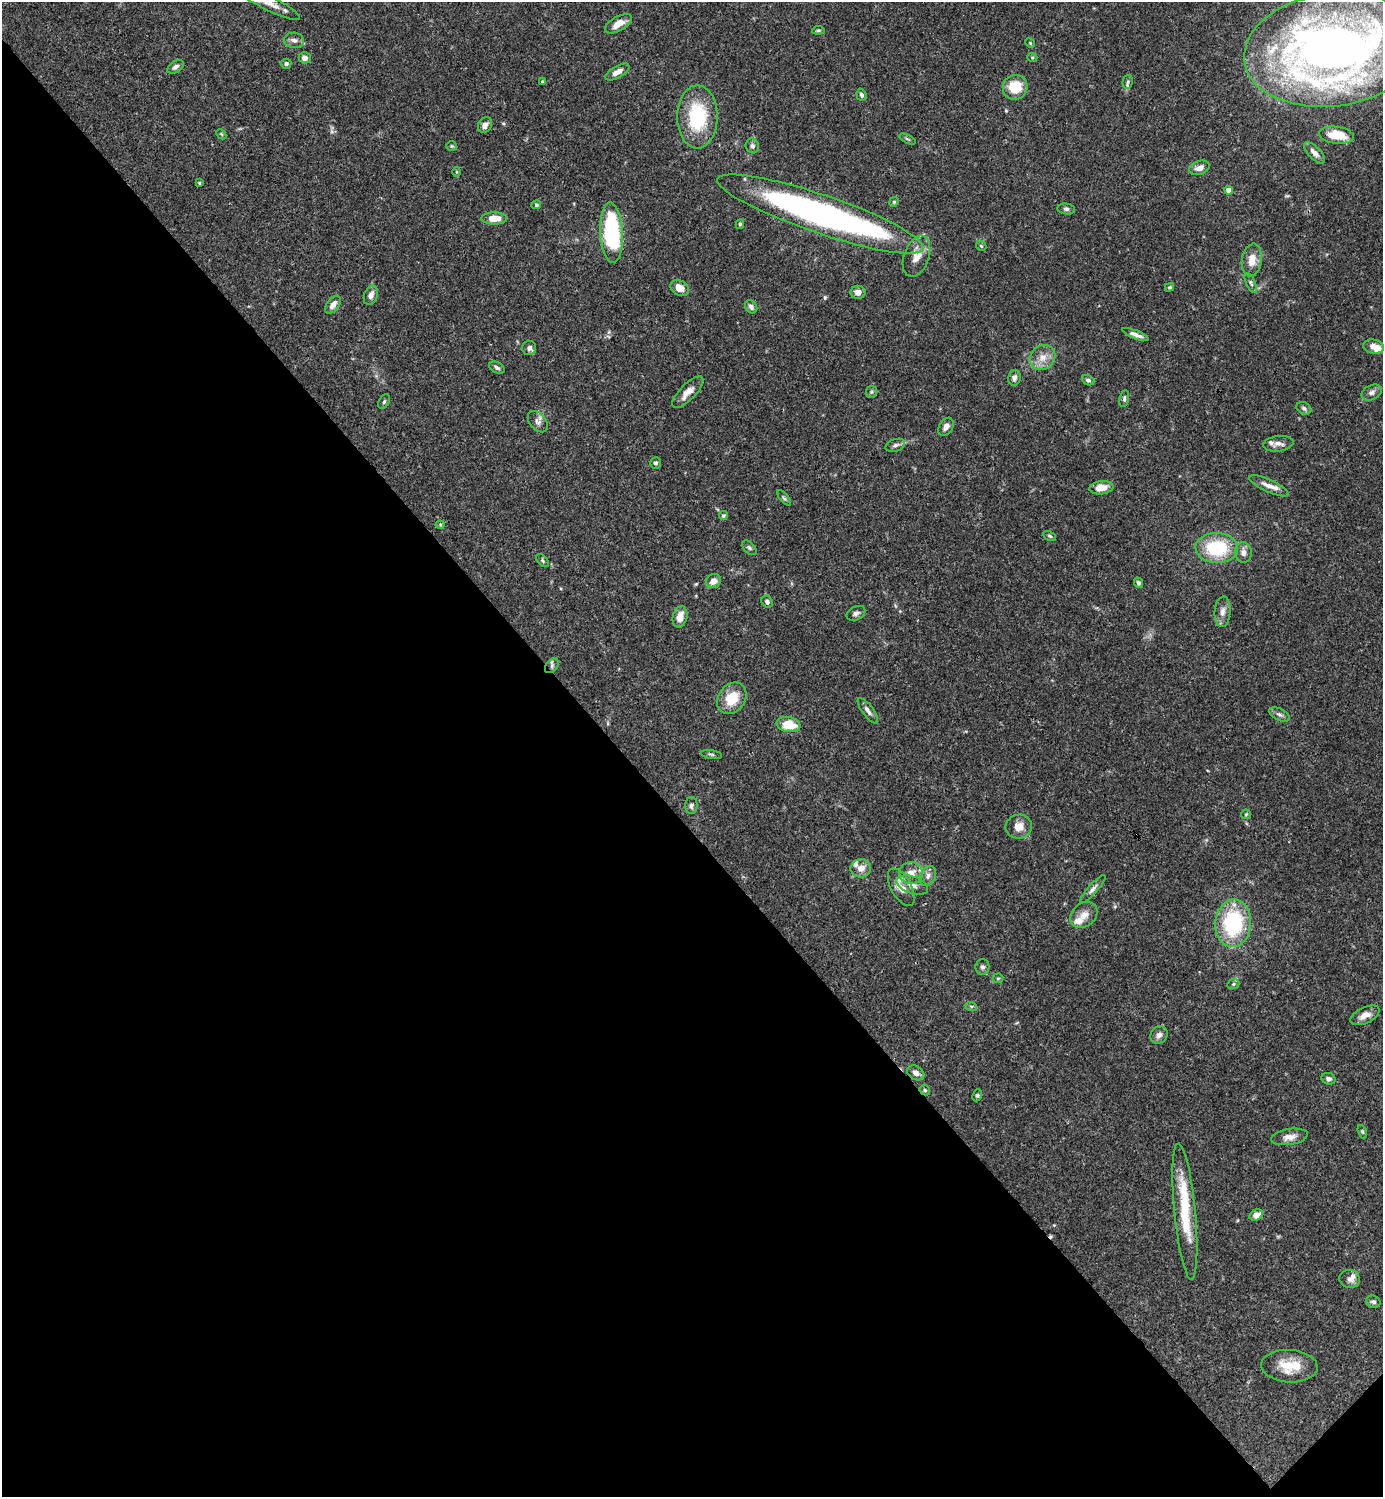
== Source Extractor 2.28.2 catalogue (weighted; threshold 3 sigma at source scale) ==
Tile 14 of 4 x 4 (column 2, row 4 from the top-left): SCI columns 1681-3061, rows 1-1495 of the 5982 x 5983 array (HDU 1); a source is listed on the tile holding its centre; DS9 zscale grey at full resolution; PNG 1385 x 1499 px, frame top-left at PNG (2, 2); each listed source drawn as its Kron ellipse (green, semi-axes under 4 px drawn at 4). Shown black and unused: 45% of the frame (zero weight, under 3 of 4 exposures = <1% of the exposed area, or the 3 px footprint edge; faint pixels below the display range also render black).
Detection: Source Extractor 2.28.2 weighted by HDU 2 'WHT'; one run over the whole footprint, this tile lists its part. Background 0.0643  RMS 0.0032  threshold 0.0143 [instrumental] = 3 sigma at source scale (4.5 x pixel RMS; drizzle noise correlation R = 1.50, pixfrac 1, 0.05/0.05 arcsec/px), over >= 5 px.
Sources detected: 122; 1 inside a brighter object's white glare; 1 cosmic-ray / hot-pixel residue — neither listed nor drawn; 8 inside a brighter listed object's ellipse — not listed separately; the other 112 listed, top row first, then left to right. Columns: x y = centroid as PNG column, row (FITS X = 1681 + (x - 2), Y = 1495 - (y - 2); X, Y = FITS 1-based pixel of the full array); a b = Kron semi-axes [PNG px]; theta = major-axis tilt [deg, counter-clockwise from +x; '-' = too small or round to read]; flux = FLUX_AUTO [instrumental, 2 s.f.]
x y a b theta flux
267 2 36 7 -27 4.5
618 24 15 7 30 3.6
818 30 6 4 7 0.45
294 40 10 8 -4 1.3
1030 43 5 4 - 0.35
1333 49 89 56 8 280
1032 57 5 3 - 0.32
305 58 6 5 - 1.5
286 64 5 5 - 0.63
176 67 9 5 32 1.1
617 72 13 6 30 2
542 81 3 3 - 0.41
1128 82 7 5 77 0.61
1015 87 12 12 - 8.8
861 95 6 5 - 0.71
697 117 31 20 -90 21
485 125 8 6 57 1.6
221 134 6 4 -45 0.41
1336 135 17 8 -7 6.2
907 139 9 3 -27 0.51
451 146 5 4 - 0.37
752 146 7 6 - 1
1314 153 14 6 -45 1.9
1200 168 10 7 19 2.1
457 172 5 3 - 0.3
199 183 3 3 - 0.35
1229 190 4 4 - 2.7
894 202 5 4 - 0.4
536 205 5 4 - 0.46
1066 209 9 5 -6 0.78
820 214 108 19 -19 130
494 218 13 6 -1 4.9
740 224 5 4 - 0.54
612 233 30 11 -87 35
981 246 6 4 -46 0.44
916 256 21 12 70 4.3
1252 260 16 10 81 3.9
1251 283 11 4 -64 0.76
1170 287 4 3 - 0.41
680 288 10 7 -33 3.3
858 292 7 6 - 2
371 295 10 6 68 1.8
333 305 10 6 53 2.2
751 307 7 5 -53 1
1136 335 14 4 -22 1.6
1374 347 10 7 -10 3.2
529 348 7 7 - 1.4
1042 357 13 12 - 3.6
497 368 8 5 -27 0.82
1014 378 8 6 80 1.3
1088 380 6 5 - 0.72
688 392 21 8 46 3.2
871 392 6 5 - 0.55
1372 392 11 7 25 1.2
1124 399 8 4 78 0.73
384 402 8 5 63 0.65
1304 408 8 6 -30 0.9
538 422 12 8 -50 1.5
946 427 10 6 57 1.4
1278 444 15 7 8 1.9
895 445 10 6 18 1
655 463 6 5 - 0.63
1269 486 21 6 -24 2.4
1101 488 12 6 7 3.9
784 498 9 4 -51 0.6
723 516 4 4 - 0.43
440 525 4 4 - 0.33
1050 536 7 4 -27 0.51
749 548 8 5 -45 0.65
1217 548 21 15 -2 18
1243 552 10 8 -87 1.9
542 560 8 4 -47 0.53
713 581 8 7 - 2.3
1138 583 5 4 - 0.73
767 602 6 5 - 0.84
1223 612 15 8 86 2.3
856 613 10 6 28 1.1
680 617 10 7 77 3.1
552 666 8 5 51 0.94
732 698 17 13 54 7.8
868 711 15 5 -53 1.3
1279 714 11 6 -24 1.1
788 724 12 7 -10 8
711 754 10 3 -9 0.57
691 805 8 6 83 1.1
1246 814 5 4 - 0.37
1019 826 13 12 - 3.1
861 868 10 9 - 2.6
911 873 12 11 - 3.6
928 876 10 7 63 1.6
912 885 16 8 -19 2.6
901 887 21 10 -61 4.6
1093 889 18 4 48 1.3
1084 915 15 11 39 2.9
1233 923 24 18 85 28
982 967 7 7 - 0.85
998 978 5 5 - 0.39
1233 984 6 5 - 0.56
971 1006 6 4 -18 0.46
1365 1015 16 8 25 2.5
1159 1035 9 8 - 1.5
916 1073 9 6 -31 1.7
1328 1079 7 5 -19 1.1
925 1090 5 4 - 0.5
977 1095 6 4 67 0.5
1362 1132 7 4 -71 0.42
1289 1137 18 8 9 2.5
1185 1212 68 10 -84 17
1256 1215 7 5 28 2.7
1350 1279 10 9 - 1.7
1373 1302 7 6 - 0.8
1289 1366 28 16 -3 8.1
Overlapping masked pixels (flux is a lower limit): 1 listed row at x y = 925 1090
Isophote crosses this tile's border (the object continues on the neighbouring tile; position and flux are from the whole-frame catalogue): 2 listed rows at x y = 267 2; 1333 49